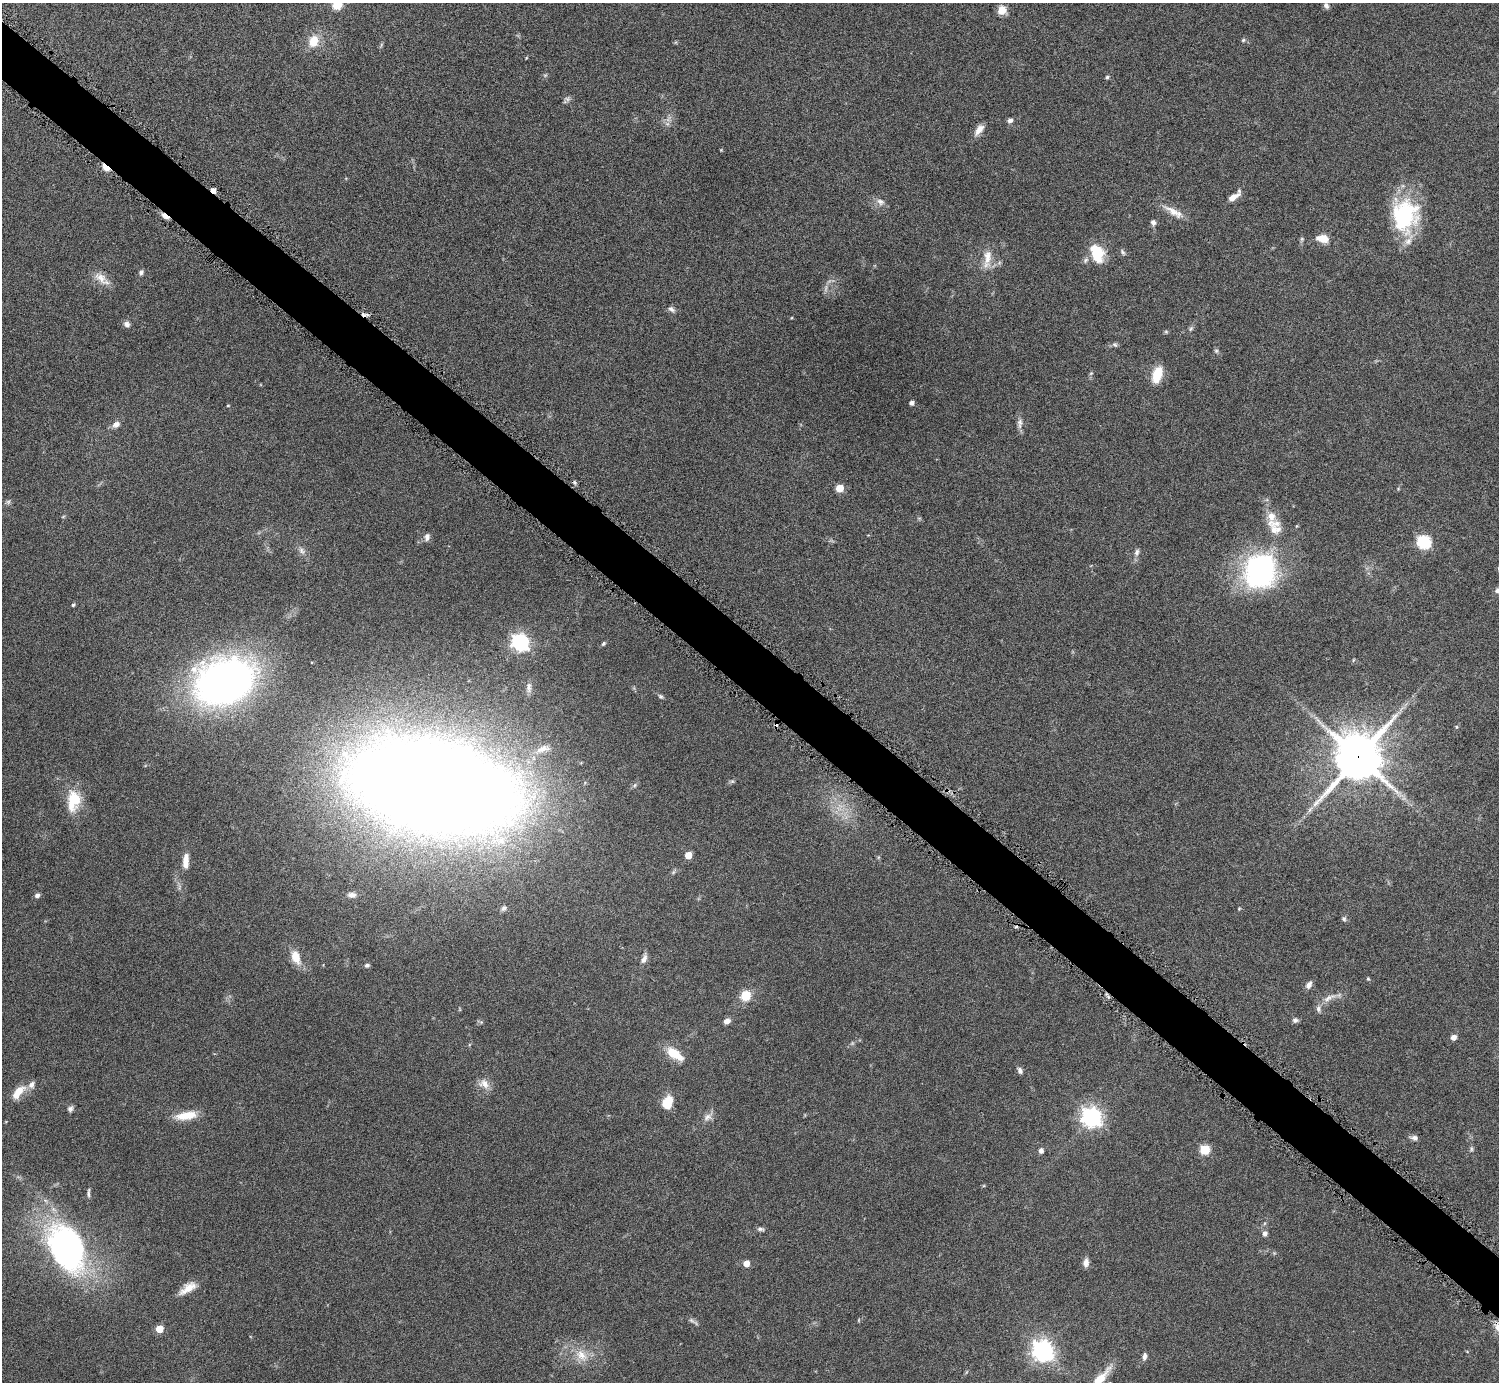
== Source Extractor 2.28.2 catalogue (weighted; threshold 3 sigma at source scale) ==
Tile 6 of 4 x 4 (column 2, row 2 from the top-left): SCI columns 1505-3001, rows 2932-4311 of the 6004 x 6005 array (HDU 1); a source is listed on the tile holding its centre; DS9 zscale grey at full resolution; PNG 1501 x 1384 px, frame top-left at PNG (2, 3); no overlay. Shown black and unused: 4% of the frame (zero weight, under 4 of 8 exposures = <1% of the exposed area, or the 3 px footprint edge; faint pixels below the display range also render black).
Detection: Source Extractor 2.28.2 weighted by HDU 2 'WHT'; one run over the whole footprint, this tile lists its part. Background 0.0788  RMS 0.0048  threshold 0.0195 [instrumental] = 3 sigma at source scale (4.09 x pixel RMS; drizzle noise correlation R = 1.36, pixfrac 0.8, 0.05/0.05 arcsec/px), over >= 5 px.
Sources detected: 116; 2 too faint to see at this stretch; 2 inside a brighter object's white glare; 2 cosmic-ray / hot-pixel residue — not listed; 4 inside a brighter listed object's ellipse — not listed separately; the other 106 listed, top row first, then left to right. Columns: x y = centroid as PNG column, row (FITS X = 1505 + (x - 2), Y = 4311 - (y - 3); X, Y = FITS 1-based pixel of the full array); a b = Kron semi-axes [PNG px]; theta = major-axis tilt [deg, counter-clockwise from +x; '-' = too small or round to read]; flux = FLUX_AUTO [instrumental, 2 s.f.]
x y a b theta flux
337 4 11 10 - 6.5
1326 5 8 6 -57 1.3
1002 10 8 7 - 5.9
1243 40 5 5 - 0.59
314 41 15 12 70 7.2
381 45 7 4 72 0.58
1107 77 5 4 - 0.72
567 99 8 6 -22 1.1
1010 120 6 5 - 1.4
979 130 15 7 53 3.4
721 150 4 3 - 0.35
106 167 11 5 -37 3.5
213 190 4 4 - 3.1
1234 196 18 6 37 3.6
880 202 11 8 -29 2.2
1173 211 29 8 -31 5.1
1405 214 43 31 -71 35
165 216 12 4 -35 2.2
1153 222 7 6 - 1.3
1323 238 12 7 -8 6.3
1122 252 9 5 -54 0.92
1097 254 21 14 -72 14
987 258 27 10 81 5.9
141 272 7 5 54 1
101 279 25 10 -39 4.8
671 309 10 6 -35 1.3
127 324 8 7 - 1.5
1191 329 8 5 49 0.89
1166 332 7 4 -1 0.55
1115 345 8 5 -40 0.85
1216 351 6 5 - 0.77
1091 373 6 4 43 0.55
1157 374 18 10 71 9.5
912 403 4 4 - 1.6
228 405 5 3 - 0.36
1020 423 15 6 86 2.2
116 424 10 8 28 2.2
840 488 5 5 - 8.3
8 502 6 6 - 0.87
1275 530 17 13 -10 5.1
427 537 11 7 74 1.6
1424 542 7 6 - 55
302 551 11 6 -54 1.8
1137 552 9 6 72 1.4
1260 571 41 36 74 75
1498 590 9 8 - 1.7
73 605 5 4 - 0.56
520 642 7 7 - 150
603 644 6 5 - 0.75
226 683 63 48 15 190
529 688 15 7 88 2.5
661 696 8 5 -44 0.81
1456 727 5 3 - 0.5
543 749 20 9 15 4
1358 757 17 15 47 1600
732 781 6 5 - 0.7
635 785 6 4 70 0.66
433 786 90 42 -10 2200
73 801 27 16 82 13
1310 810 10 5 57 1.4
688 855 5 5 - 7.1
186 861 19 7 86 4.2
673 872 7 4 71 0.71
37 895 6 5 - 1.4
352 895 10 7 -1 1.8
504 908 8 5 50 1
1239 909 5 3 - 0.41
1344 919 6 5 - 0.85
296 957 15 9 -68 6.6
644 959 11 6 63 2.3
367 965 6 5 - 0.88
1368 979 4 4 - 0.45
1309 985 9 6 59 1.9
746 996 9 9 - 8.9
1329 998 20 7 27 3.5
1318 1009 9 7 -72 1.5
1295 1020 7 6 - 1.2
727 1021 7 6 - 2.2
1453 1037 5 5 - 2.7
674 1054 20 9 -34 9.9
1020 1071 7 5 -68 1.4
484 1084 15 12 -41 3.9
18 1092 21 9 50 6.3
667 1103 11 8 73 11
70 1109 8 7 - 1.2
186 1116 27 10 8 8
708 1117 13 8 30 2.6
1092 1117 8 7 - 230
1414 1138 9 6 -5 1.5
1471 1149 8 4 -82 0.77
1205 1150 6 5 - 23
1041 1151 6 6 - 1.4
88 1193 13 4 87 1.1
760 1229 9 5 -15 1.2
1265 1234 7 6 - 1.5
66 1248 46 32 -58 130
746 1263 5 5 - 4.8
1086 1263 10 7 87 2.3
188 1288 22 9 35 5.3
691 1320 13 4 -37 1.2
859 1320 6 3 71 0.41
1498 1327 11 9 47 3.5
159 1329 5 5 - 7.3
1043 1351 8 8 - 260
582 1355 21 13 -41 7.4
1144 1356 9 5 81 1.6
Overlapping masked pixels (flux is a lower limit): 4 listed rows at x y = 106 167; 213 190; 165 216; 1358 757
Isophote crosses this tile's border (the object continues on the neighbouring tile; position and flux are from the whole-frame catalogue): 3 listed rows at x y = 337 4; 1498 590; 1498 1327